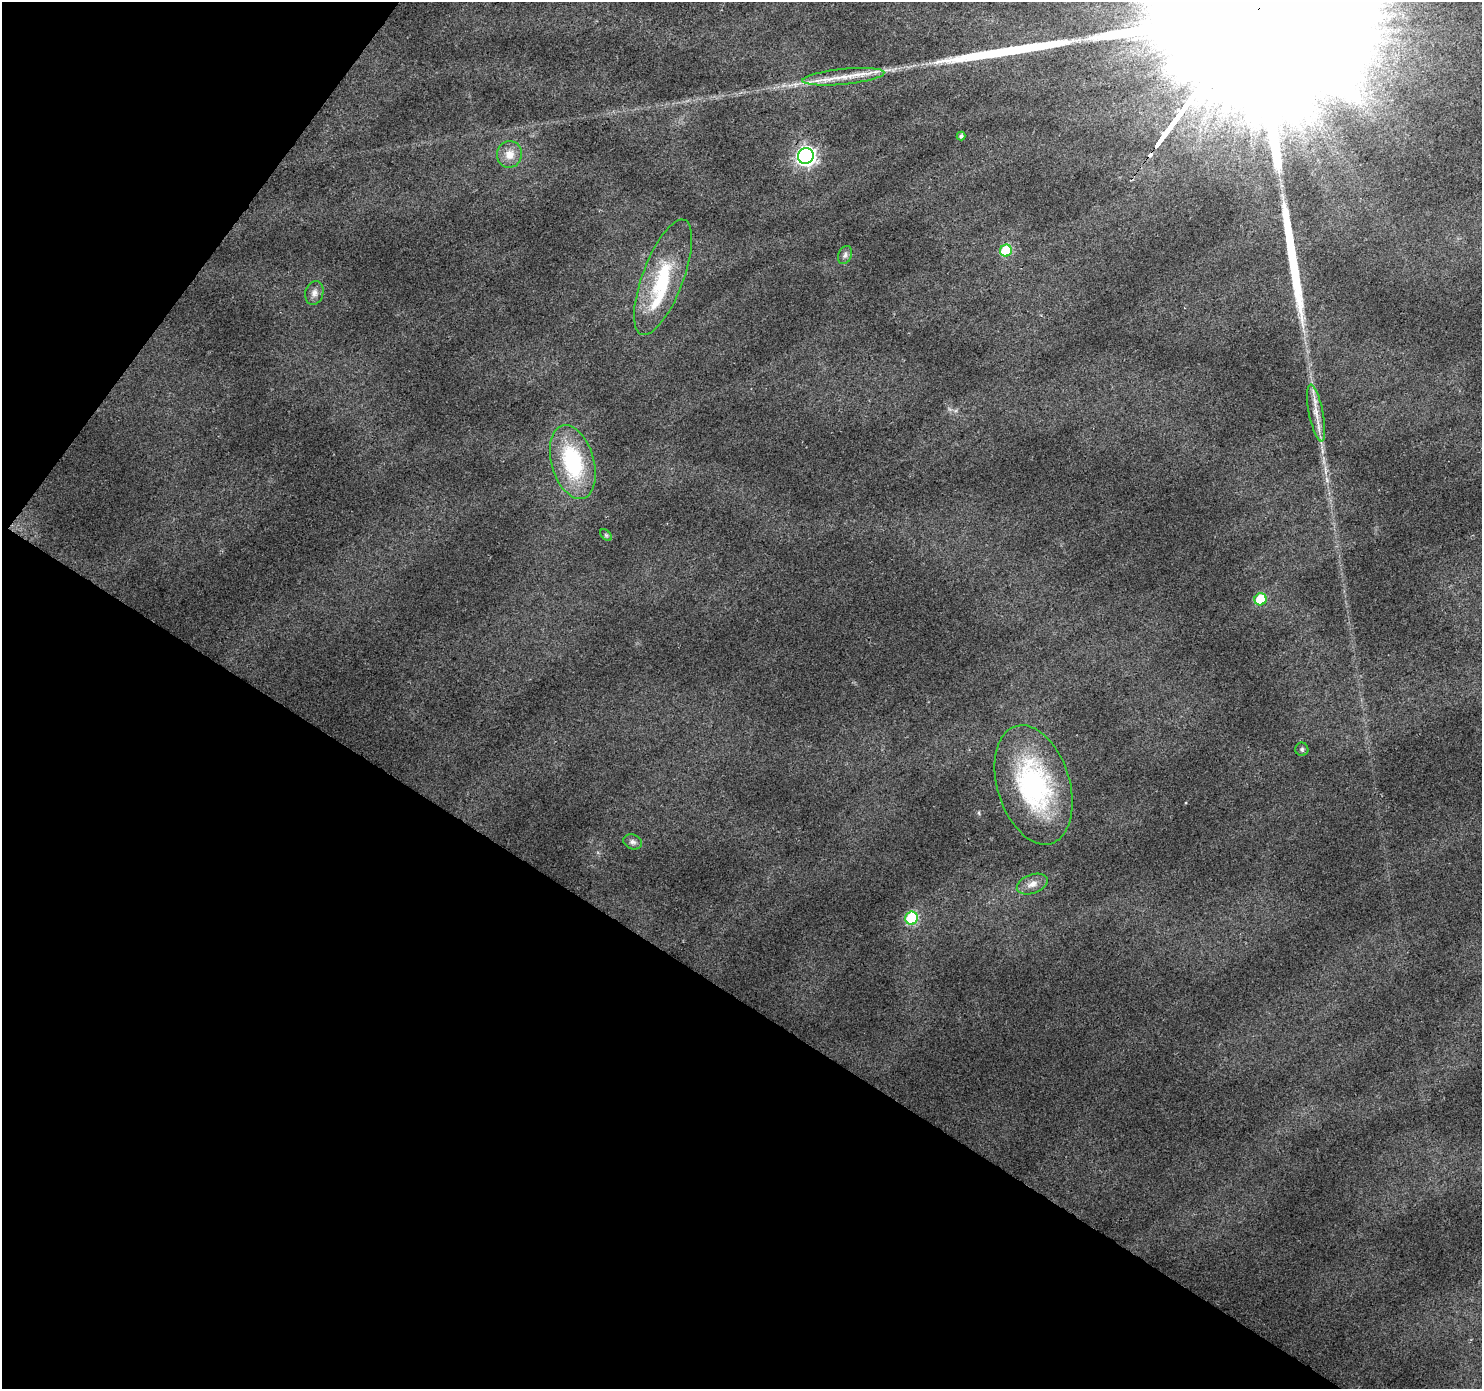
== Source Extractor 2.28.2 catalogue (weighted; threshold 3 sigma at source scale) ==
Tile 9 of 4 x 4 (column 1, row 3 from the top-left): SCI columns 1-1480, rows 1570-2956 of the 5925 x 5982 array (HDU 1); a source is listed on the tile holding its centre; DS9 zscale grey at full resolution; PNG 1484 x 1391 px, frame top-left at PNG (2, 2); each listed source drawn as its Kron ellipse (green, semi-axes under 4 px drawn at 4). Shown black and unused: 33% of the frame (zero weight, under 2 of 3 exposures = <1% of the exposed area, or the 3 px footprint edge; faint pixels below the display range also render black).
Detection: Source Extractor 2.28.2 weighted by HDU 2 'WHT'; one run over the whole footprint, this tile lists its part. Background 0.0458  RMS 0.0074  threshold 0.0333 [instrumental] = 3 sigma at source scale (4.5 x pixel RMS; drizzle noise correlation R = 1.50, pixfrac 1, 0.0396/0.0396 arcsec/px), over >= 5 px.
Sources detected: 21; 1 cosmic-ray / hot-pixel residue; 2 long thin detections or spike segments (spike, bleed or trail) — neither listed nor drawn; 1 inside a brighter listed object's ellipse — not listed separately; the other 17 listed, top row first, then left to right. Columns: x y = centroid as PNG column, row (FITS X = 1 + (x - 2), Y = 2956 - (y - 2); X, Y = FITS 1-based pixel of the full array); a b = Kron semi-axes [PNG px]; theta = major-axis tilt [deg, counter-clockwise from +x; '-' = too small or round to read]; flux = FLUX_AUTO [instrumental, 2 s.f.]
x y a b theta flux
843 77 41 7 6 17
961 136 4 4 - 2.2
509 154 13 12 - 9.1
806 156 8 7 - 390
1006 251 6 6 - 49
845 255 9 6 67 2.6
663 277 61 20 69 52
314 293 12 9 75 4.4
1316 413 29 7 -79 10
573 462 38 21 -74 73
606 535 7 4 -45 1.2
1261 599 6 6 - 31
1302 749 6 6 - 1.7
1034 785 61 36 -73 130
633 842 9 7 -23 2.9
1032 884 16 9 20 6.7
912 918 6 6 - 64
Overlapping masked pixels (flux is a lower limit): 1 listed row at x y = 1034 785